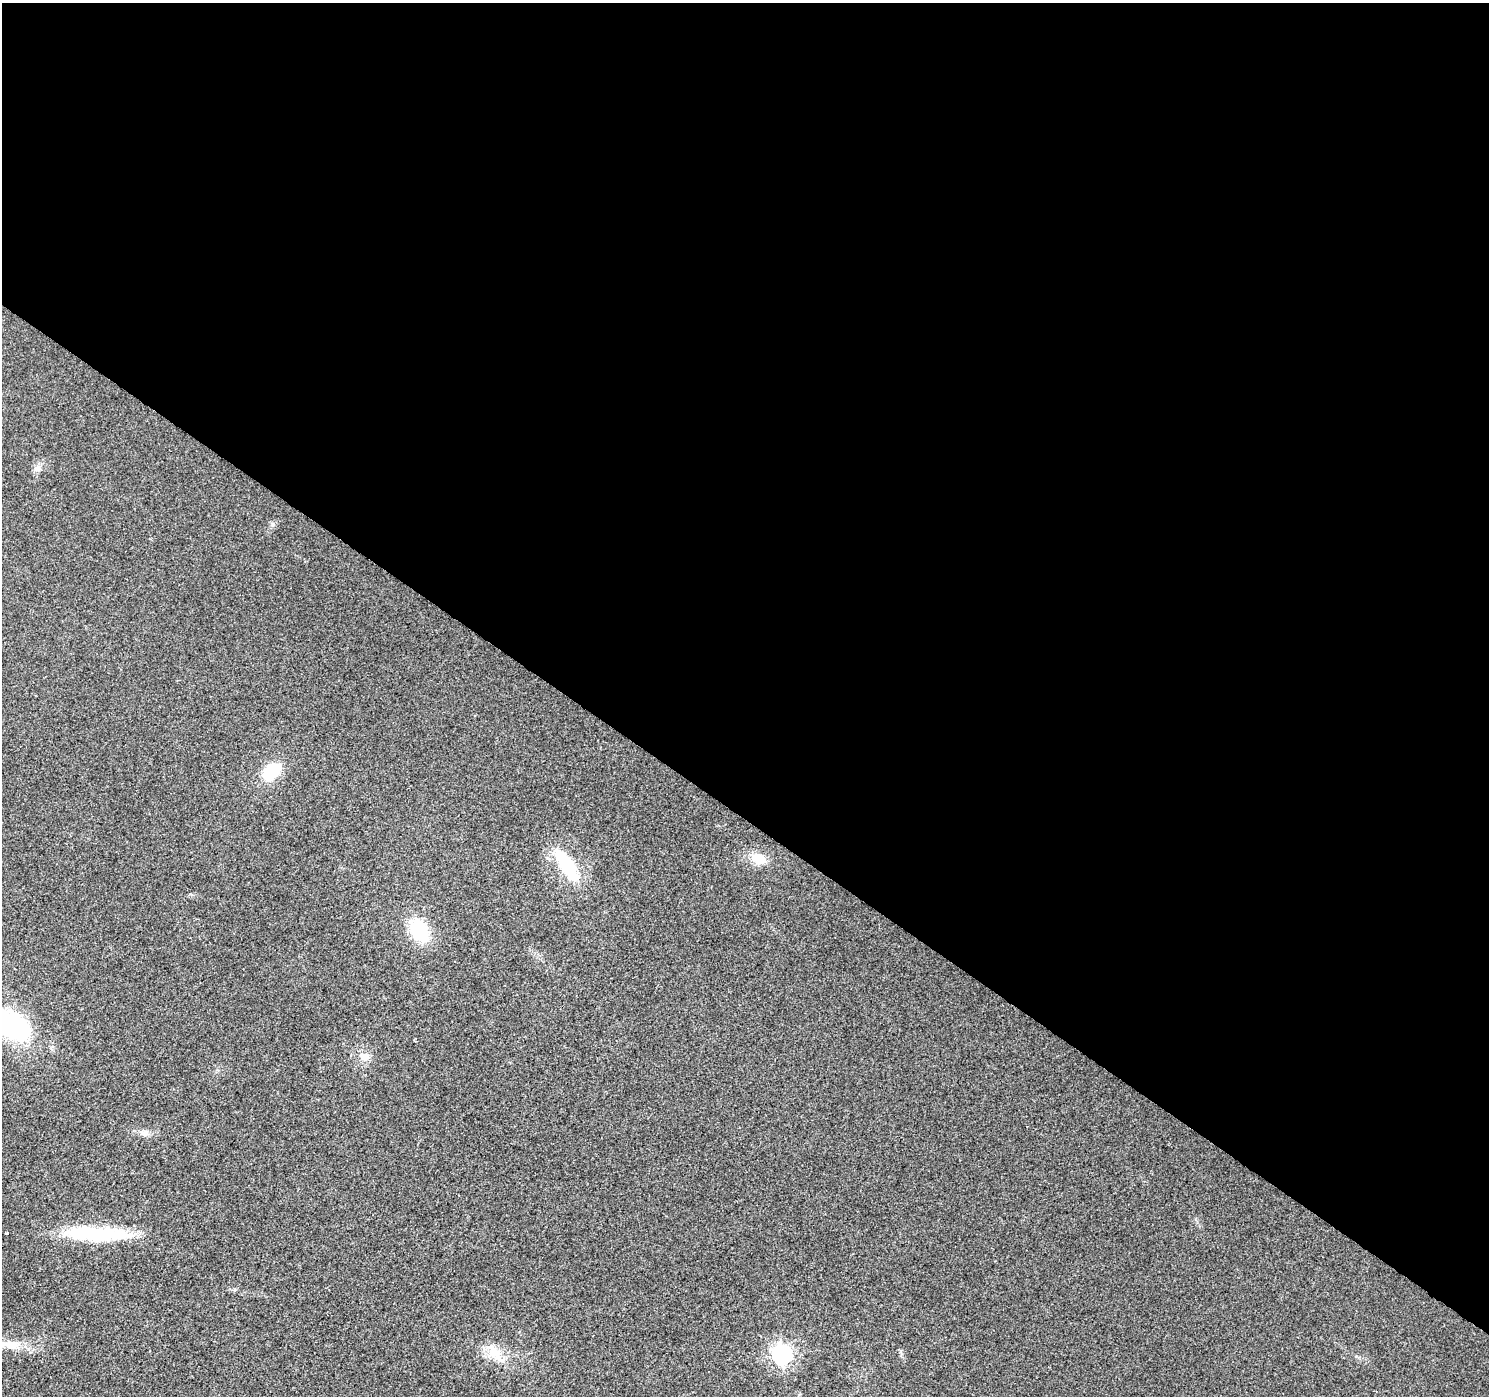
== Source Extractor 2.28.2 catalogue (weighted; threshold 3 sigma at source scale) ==
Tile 3 of 4 x 4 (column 3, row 1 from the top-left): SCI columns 2982-4468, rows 4428-5821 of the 5956 x 6001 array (HDU 1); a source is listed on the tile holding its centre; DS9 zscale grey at full resolution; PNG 1491 x 1398 px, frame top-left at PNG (2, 3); no overlay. Shown black and unused: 59% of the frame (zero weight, under 2 of 3 exposures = <1% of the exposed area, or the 3 px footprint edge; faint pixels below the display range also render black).
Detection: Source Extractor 2.28.2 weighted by HDU 2 'WHT'; one run over the whole footprint, this tile lists its part. Background 0.0239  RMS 0.0061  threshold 0.0275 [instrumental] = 3 sigma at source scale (4.5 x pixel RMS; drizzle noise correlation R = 1.50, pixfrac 1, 0.0396/0.0396 arcsec/px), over >= 5 px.
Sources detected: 13; all 13 listed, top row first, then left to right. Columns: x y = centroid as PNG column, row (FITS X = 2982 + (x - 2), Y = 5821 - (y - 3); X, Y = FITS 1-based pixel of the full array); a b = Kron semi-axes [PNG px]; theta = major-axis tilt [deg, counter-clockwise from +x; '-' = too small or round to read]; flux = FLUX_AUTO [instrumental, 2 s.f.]
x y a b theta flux
271 771 18 13 46 25
758 858 20 12 -25 9.7
567 865 37 14 -56 36
419 930 22 15 -59 36
12 1025 33 25 -28 74
414 1040 3 2 - 0.87
364 1057 14 10 -26 5.2
144 1132 12 8 -7 3.4
6 1233 4 2 - 1.5
96 1234 74 14 -2 47
11 1345 25 11 -2 9.7
495 1354 21 14 -35 11
782 1354 8 7 - 260
Isophote crosses this tile's border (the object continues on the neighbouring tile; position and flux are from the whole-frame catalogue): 2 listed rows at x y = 12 1025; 11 1345
Unlisted compact peaks at least as high as the median listed source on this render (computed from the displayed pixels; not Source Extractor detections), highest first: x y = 273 524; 38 469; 190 894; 900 1352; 1356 1356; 234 1289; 51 1048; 217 1070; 1195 1219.